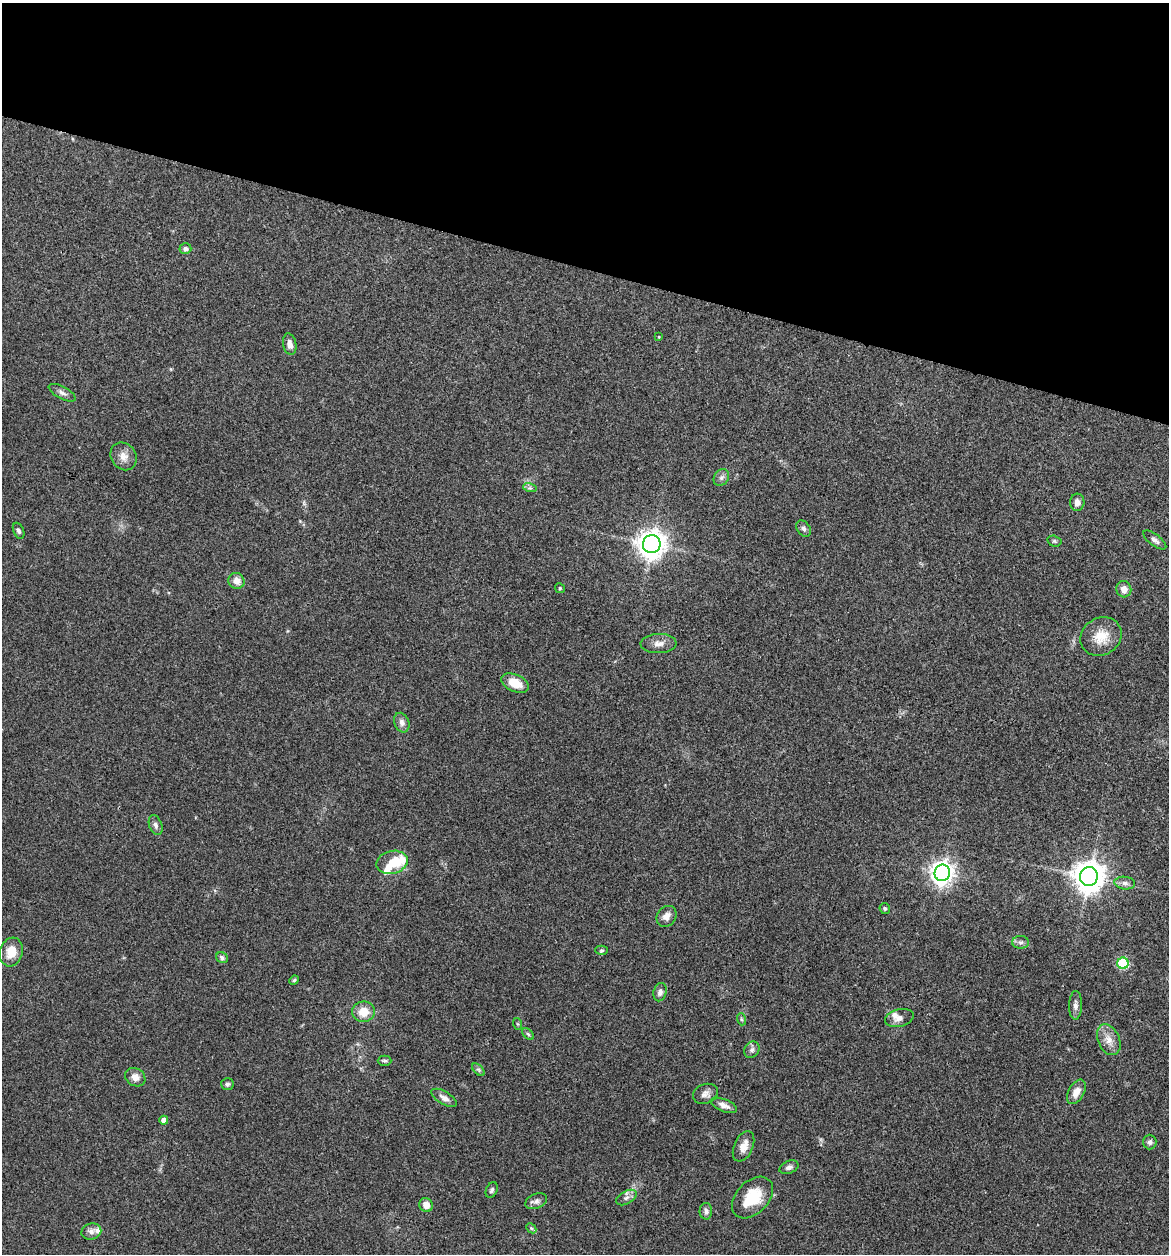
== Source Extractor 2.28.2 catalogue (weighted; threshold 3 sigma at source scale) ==
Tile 2 of 4 x 4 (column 2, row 1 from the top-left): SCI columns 1289-2455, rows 3761-5012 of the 5032 x 5014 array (HDU 1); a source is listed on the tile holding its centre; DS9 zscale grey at full resolution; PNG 1171 x 1256 px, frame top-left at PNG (2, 3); each listed source drawn as its Kron ellipse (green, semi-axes under 4 px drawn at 4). Shown black and unused: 21% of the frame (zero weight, under 3 of 4 exposures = <1% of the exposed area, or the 3 px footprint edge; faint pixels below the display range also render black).
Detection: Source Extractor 2.28.2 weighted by HDU 2 'WHT'; one run over the whole footprint, this tile lists its part. Background 0.0606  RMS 0.0053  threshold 0.0238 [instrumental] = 3 sigma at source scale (4.5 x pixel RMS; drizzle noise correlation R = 1.50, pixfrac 1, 0.05/0.05 arcsec/px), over >= 5 px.
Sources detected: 66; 4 inside a brighter listed object's ellipse — not listed separately; the other 62 listed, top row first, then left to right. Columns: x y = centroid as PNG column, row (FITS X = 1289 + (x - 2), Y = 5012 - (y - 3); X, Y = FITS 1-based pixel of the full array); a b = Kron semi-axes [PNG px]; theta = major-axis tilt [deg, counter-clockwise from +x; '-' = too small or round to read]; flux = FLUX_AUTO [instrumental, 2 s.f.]
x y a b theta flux
185 249 6 5 - 1.7
659 337 3 2 - 0.34
290 344 11 6 -80 3
62 393 15 6 -28 2.4
123 456 15 12 -57 4.6
721 478 9 7 57 1.9
530 488 7 4 -17 1.1
1077 502 8 7 - 2.7
804 529 9 6 -57 1.5
19 531 8 5 -67 1.3
1155 540 14 5 -38 1.9
1054 541 7 5 -16 0.89
652 544 9 8 - 620
236 581 8 7 - 4.1
560 588 5 4 - 0.68
1124 589 8 7 - 3.8
1101 636 21 18 32 10
659 644 18 9 3 4.4
515 683 14 8 -24 8
402 723 10 7 -68 2.5
156 825 10 6 -70 1.8
392 862 16 11 14 11
942 873 8 7 - 410
1089 876 9 9 - 880
1125 883 10 6 -7 2
885 908 6 5 - 0.89
666 916 11 9 52 3.4
1021 942 8 6 0 1.6
602 950 6 4 1 0.82
11 952 15 11 72 7.9
222 958 6 5 - 1.3
1123 963 5 5 - 44
294 980 5 4 - 0.62
660 992 9 6 75 2.4
1075 1005 14 6 88 2.4
363 1012 11 10 - 7.9
899 1018 14 8 15 3.4
741 1019 6 4 -72 0.8
518 1024 6 4 -71 0.6
528 1034 7 4 -45 0.82
1109 1040 16 10 -66 5.5
752 1050 8 7 - 1.8
385 1061 7 5 -1 0.97
478 1070 8 4 -45 1.1
135 1077 10 8 -31 3.6
227 1084 6 6 - 1
1076 1092 13 7 60 5
705 1094 13 9 21 3
444 1098 14 6 -31 2.9
724 1105 14 6 -22 3.2
164 1120 4 4 - 3.5
1150 1142 7 6 - 1.6
744 1146 16 9 67 5.6
789 1167 10 6 24 1.9
492 1190 8 5 64 1.2
626 1198 11 6 29 2.2
752 1198 24 16 46 17
536 1201 11 7 24 2.1
426 1205 7 6 - 4.2
706 1211 8 6 -88 2
531 1228 6 4 -45 0.78
91 1232 10 8 19 2.4